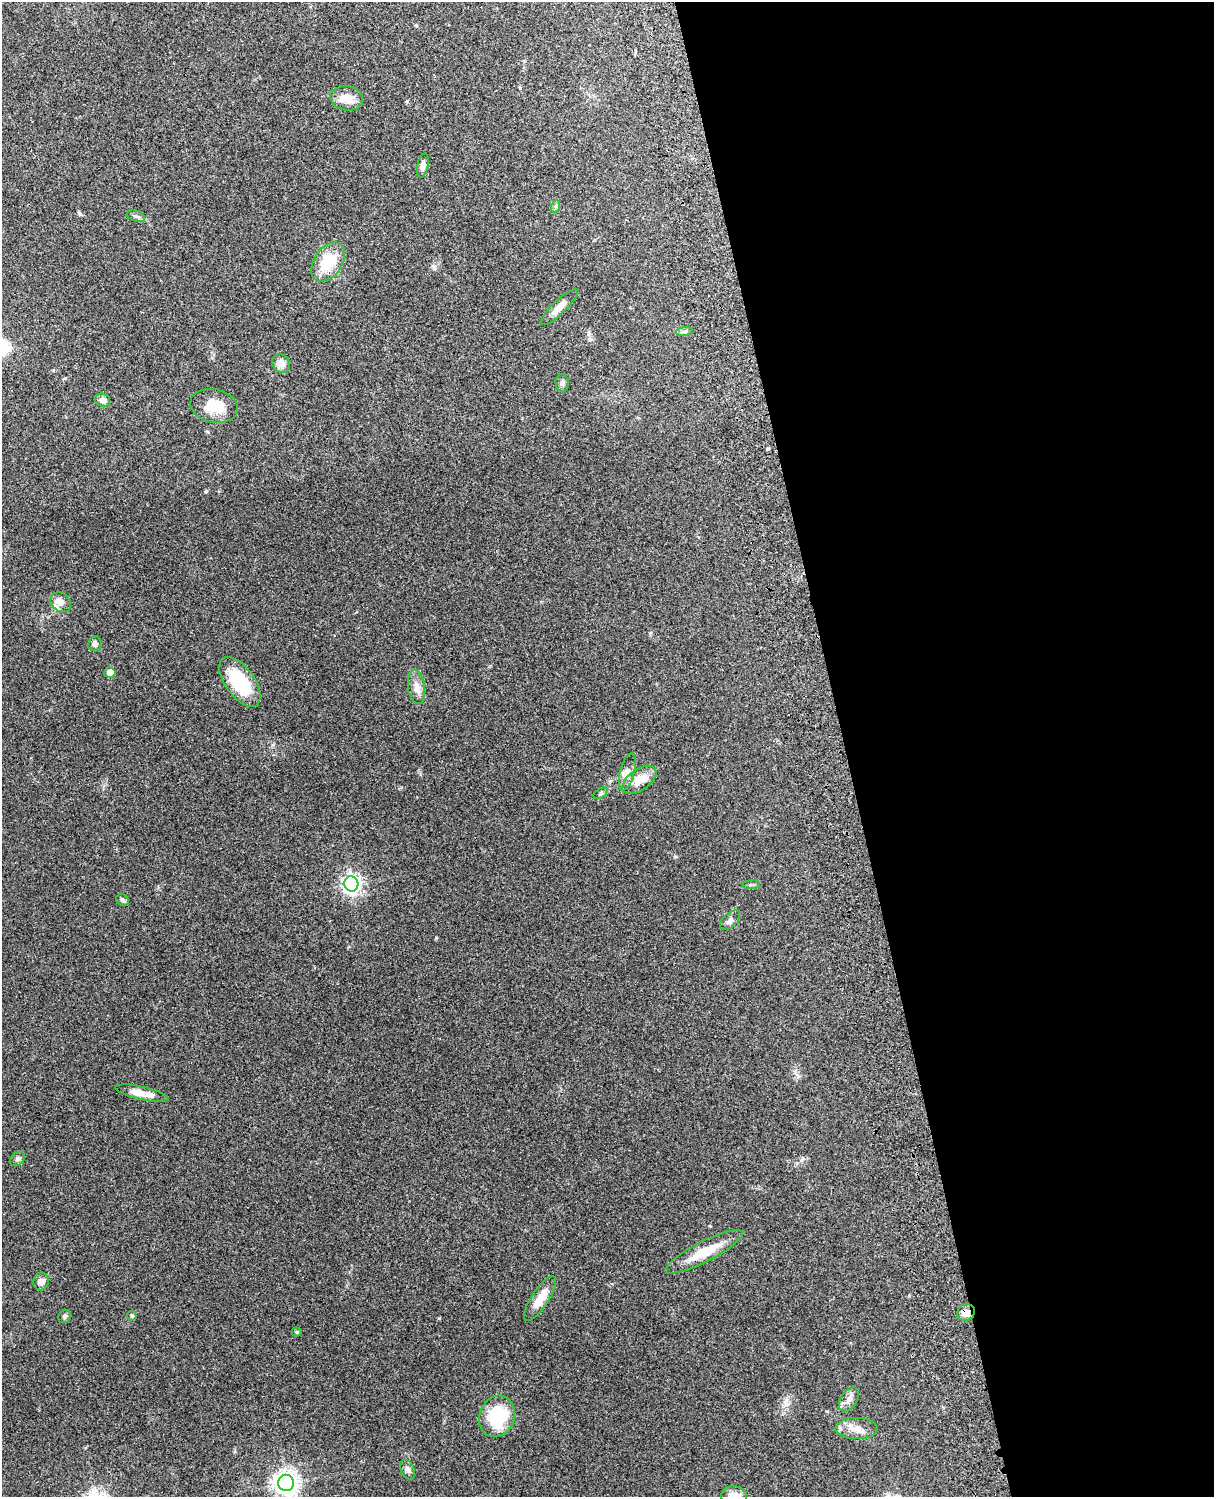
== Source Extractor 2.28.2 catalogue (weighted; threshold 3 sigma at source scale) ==
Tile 8 of 4 x 3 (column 4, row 2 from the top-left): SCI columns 3756-4967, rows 1661-3155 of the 5088 x 4928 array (HDU 1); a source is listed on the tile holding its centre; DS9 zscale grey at full resolution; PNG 1216 x 1499 px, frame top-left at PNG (2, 2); each listed source drawn as its Kron ellipse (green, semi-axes under 4 px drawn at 4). Shown black and unused: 31% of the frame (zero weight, under 3 of 4 exposures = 6% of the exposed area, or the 3 px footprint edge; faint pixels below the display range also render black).
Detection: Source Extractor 2.28.2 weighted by HDU 2 'WHT'; one run over the whole footprint, this tile lists its part. Background 0.216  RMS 0.0084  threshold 0.0376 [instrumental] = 3 sigma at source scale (4.5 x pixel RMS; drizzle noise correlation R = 1.50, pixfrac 1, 0.05/0.05 arcsec/px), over >= 5 px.
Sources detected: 39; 1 inside a brighter listed object's ellipse — not listed separately; the other 38 listed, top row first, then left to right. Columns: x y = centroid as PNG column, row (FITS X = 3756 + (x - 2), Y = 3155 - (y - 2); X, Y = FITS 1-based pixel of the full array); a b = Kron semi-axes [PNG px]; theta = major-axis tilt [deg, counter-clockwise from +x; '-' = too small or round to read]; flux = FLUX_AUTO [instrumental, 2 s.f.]
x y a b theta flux
346 98 16 12 -8 11
423 166 12 5 79 4.1
556 206 6 4 70 1.3
136 216 9 5 -21 1.9
328 262 22 14 55 28
559 307 25 7 44 7.9
684 331 8 4 8 1.6
281 363 10 8 -54 7.2
562 383 9 6 -84 2.2
103 400 7 6 - 5.1
214 406 24 16 -11 18
61 602 11 9 -42 6.1
95 644 7 6 - 2.9
110 672 5 5 - 7.1
240 682 29 14 -54 41
417 687 17 8 -81 6.4
627 772 19 7 76 5.5
639 780 19 10 35 13
601 793 8 4 33 1.6
351 884 7 7 - 330
751 885 9 4 1 1.5
122 900 7 5 -33 1.5
730 920 12 6 44 2.9
142 1093 27 6 -13 9.2
18 1159 8 6 42 2.2
704 1252 43 10 27 22
41 1281 9 7 80 3.5
540 1299 26 8 57 13
966 1313 9 8 - 6.2
132 1315 5 5 - 1.6
65 1316 7 6 - 1.7
297 1332 5 4 - 1.2
849 1399 13 8 56 4.9
497 1416 21 17 69 45
856 1429 21 10 -1 10
408 1470 10 6 -64 3
286 1483 8 8 - 610
734 1496 13 9 -3 9.1
Overlapping masked pixels (flux is a lower limit): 1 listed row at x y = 966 1313
Isophote crosses this tile's border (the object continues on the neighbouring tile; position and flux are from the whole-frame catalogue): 2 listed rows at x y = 286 1483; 734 1496
Unlisted compact peaks at least as high as the median listed source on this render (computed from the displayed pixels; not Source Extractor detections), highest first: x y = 436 938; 206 491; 80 214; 827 1411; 786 1400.